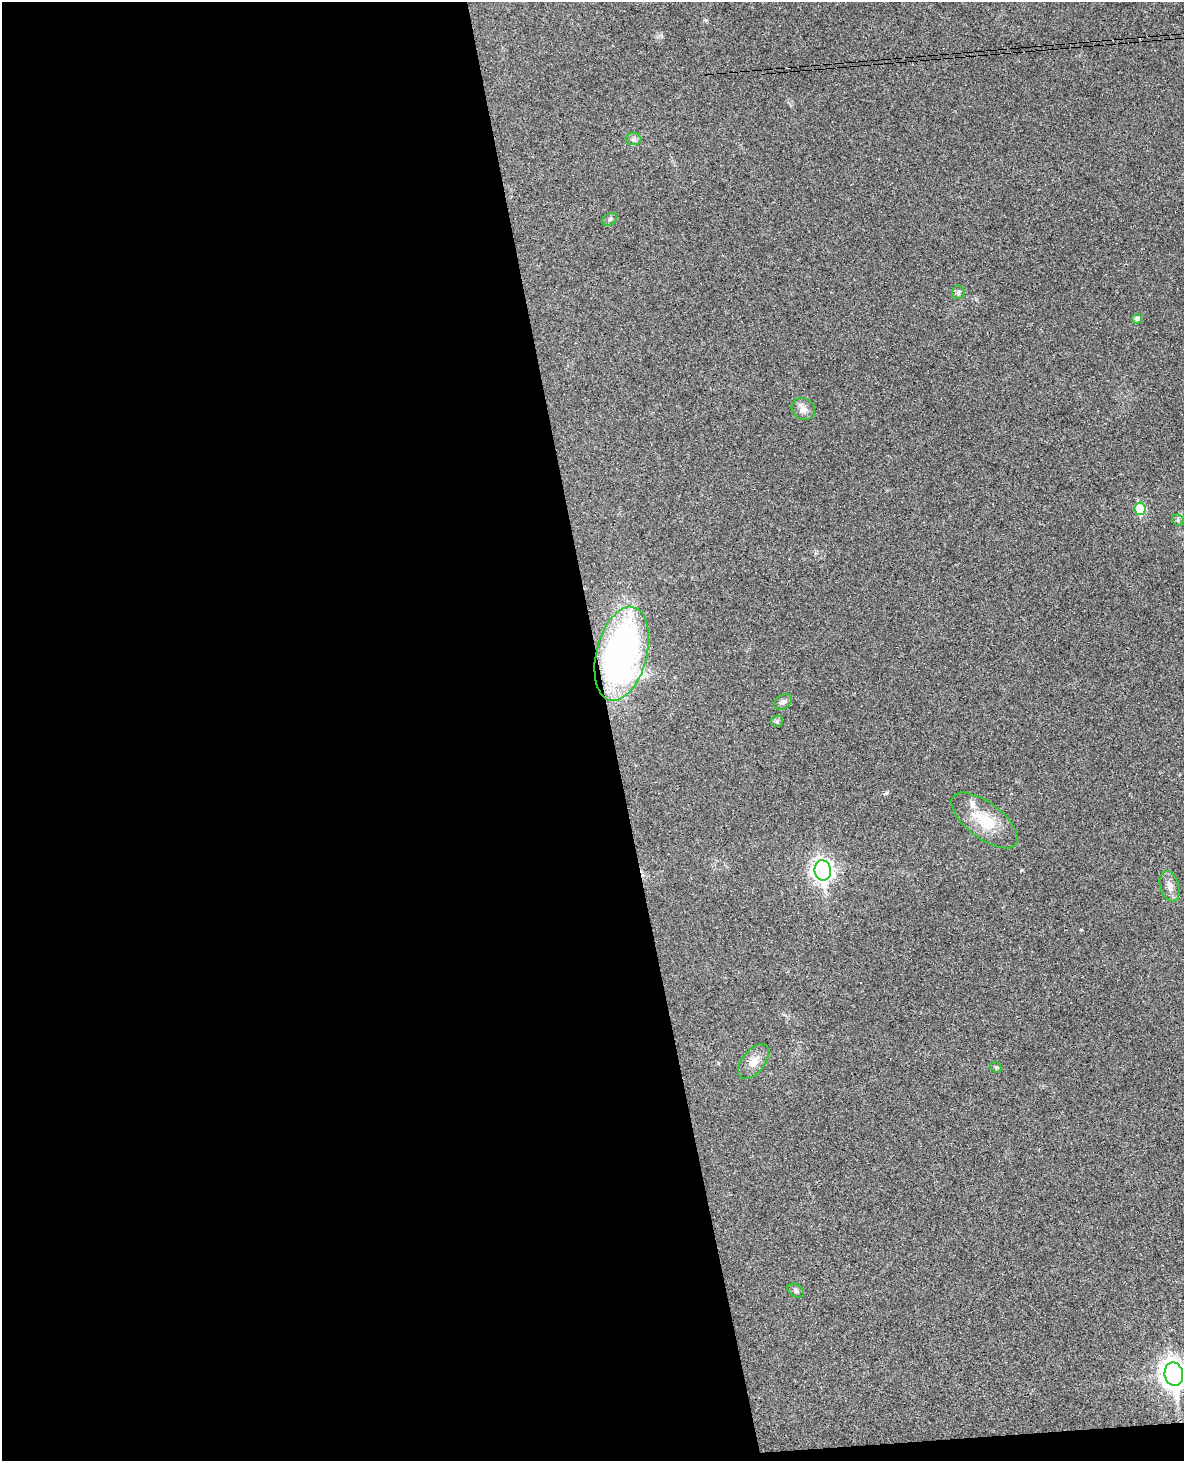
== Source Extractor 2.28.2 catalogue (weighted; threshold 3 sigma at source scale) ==
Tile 9 of 4 x 3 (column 1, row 3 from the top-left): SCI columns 61-1242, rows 254-1712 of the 4844 x 4777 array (HDU 1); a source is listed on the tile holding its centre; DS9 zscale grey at full resolution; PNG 1186 x 1463 px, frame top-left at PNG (2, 2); each listed source drawn as its Kron ellipse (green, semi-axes under 4 px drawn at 4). Shown black and unused: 52% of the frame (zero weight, under 3 of 4 exposures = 6% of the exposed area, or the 3 px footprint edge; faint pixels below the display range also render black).
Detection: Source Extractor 2.28.2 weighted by HDU 2 'WHT'; one run over the whole footprint, this tile lists its part. Background 0.035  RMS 0.0042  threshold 0.0187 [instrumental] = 3 sigma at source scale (4.5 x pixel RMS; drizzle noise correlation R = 1.50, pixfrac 1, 0.05/0.05 arcsec/px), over >= 5 px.
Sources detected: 20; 2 cosmic-ray / hot-pixel residue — neither listed nor drawn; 1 inside a brighter listed object's ellipse — not listed separately; the other 17 listed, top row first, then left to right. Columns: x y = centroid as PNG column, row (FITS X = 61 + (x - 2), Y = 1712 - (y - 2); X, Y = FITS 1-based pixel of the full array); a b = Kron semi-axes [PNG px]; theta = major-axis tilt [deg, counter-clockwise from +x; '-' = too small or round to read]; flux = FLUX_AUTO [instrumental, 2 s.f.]
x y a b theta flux
634 139 8 6 -3 1.2
610 219 8 5 30 0.91
958 292 7 6 - 0.99
1137 319 5 5 - 1.5
803 409 12 10 -34 2.8
1140 509 6 5 - 17
1178 520 6 5 - 0.72
622 654 48 25 76 150
783 702 9 7 34 1.5
777 721 6 5 - 0.78
985 820 39 18 -37 15
823 870 10 8 -81 210
1170 886 15 9 -73 3.1
754 1061 20 11 51 4.8
996 1067 6 4 -41 0.58
796 1291 9 6 -32 1.1
1174 1374 12 9 -80 400
Isophote crosses this tile's border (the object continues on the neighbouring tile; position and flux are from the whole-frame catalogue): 1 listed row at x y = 1174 1374
Unlisted compact peaks at least as high as the median listed source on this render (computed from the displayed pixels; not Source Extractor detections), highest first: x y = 1021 870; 886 793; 706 20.